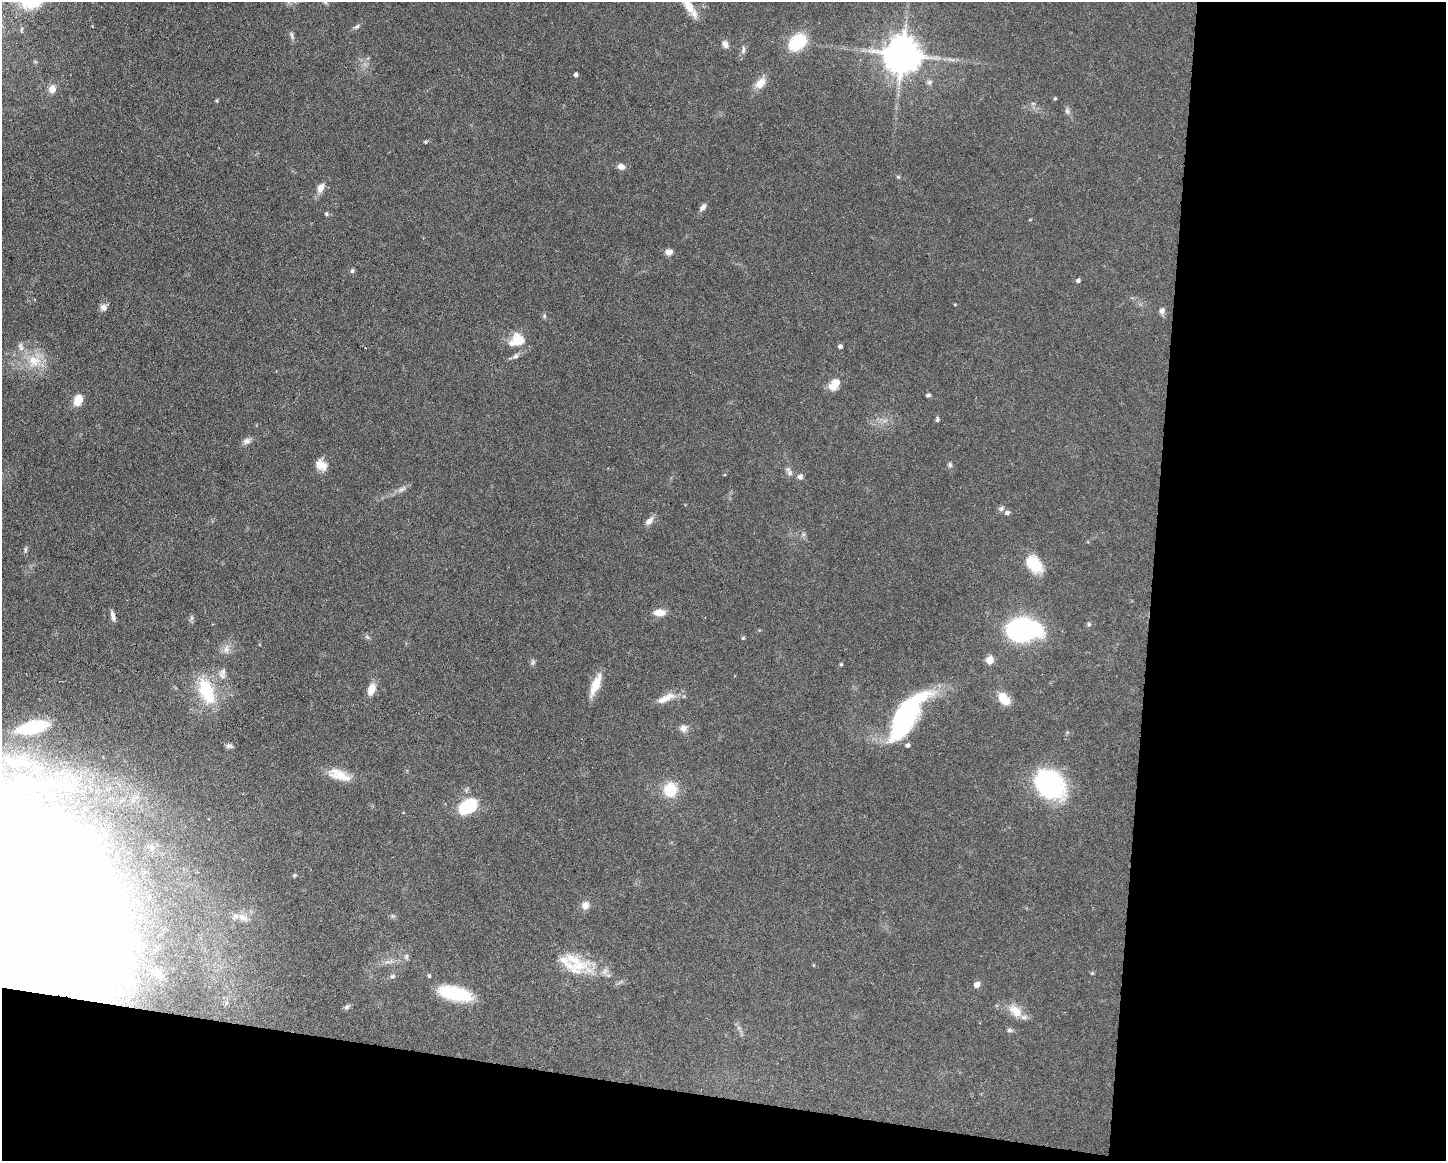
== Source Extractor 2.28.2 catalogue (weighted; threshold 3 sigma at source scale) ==
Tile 12 of 3 x 4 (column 3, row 4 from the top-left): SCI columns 3110-4553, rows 1-1159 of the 4662 x 4637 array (HDU 1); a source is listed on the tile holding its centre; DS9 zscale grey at full resolution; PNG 1448 x 1163 px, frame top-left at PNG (2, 2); no overlay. Shown black and unused: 26% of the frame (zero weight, under 3 of 6 exposures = <1% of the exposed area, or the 3 px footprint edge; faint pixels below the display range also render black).
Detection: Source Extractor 2.28.2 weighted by HDU 2 'WHT'; one run over the whole footprint, this tile lists its part. Background 0.0934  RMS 0.0049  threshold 0.0202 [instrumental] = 3 sigma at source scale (4.09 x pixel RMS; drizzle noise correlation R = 1.36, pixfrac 0.8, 0.05/0.05 arcsec/px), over >= 5 px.
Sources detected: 106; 1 too faint to see at this stretch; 9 inside a brighter object's white glare — not listed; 5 inside a brighter listed object's ellipse — not listed separately; the other 91 listed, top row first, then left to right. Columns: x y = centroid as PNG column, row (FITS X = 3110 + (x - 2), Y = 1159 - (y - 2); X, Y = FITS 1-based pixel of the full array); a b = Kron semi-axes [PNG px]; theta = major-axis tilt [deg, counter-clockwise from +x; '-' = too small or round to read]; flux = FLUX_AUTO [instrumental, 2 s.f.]
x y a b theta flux
689 6 24 10 -57 6.9
357 26 11 4 44 1.1
292 36 12 4 -74 1.2
797 42 17 12 45 23
725 44 9 6 -69 2.2
743 50 12 5 84 1.5
902 55 10 10 - 1200
576 75 4 4 - 1.3
760 83 16 10 45 4.9
52 89 9 8 - 3.5
1055 98 4 4 - 0.56
217 101 4 4 - 0.59
1067 111 9 5 -54 1.3
425 142 4 4 - 0.74
621 167 8 6 -24 2.7
898 177 6 4 -18 0.58
321 188 12 8 65 3.7
703 207 9 6 52 1.8
326 214 6 5 - 0.74
1030 220 5 3 - 0.36
669 252 8 7 - 2.3
352 271 6 5 - 0.95
1078 281 5 4 - 1.1
955 305 4 3 - 0.39
103 307 9 9 - 2.2
1162 311 8 6 76 1.8
544 316 6 4 -90 0.68
518 340 19 15 -47 8.7
840 346 5 4 - 1.4
21 347 13 7 -73 2.3
516 356 8 6 34 1.3
34 361 20 18 11 11
835 382 12 11 - 4.2
928 395 4 3 - 1.1
78 400 11 7 65 7.8
937 419 7 4 76 0.88
247 441 11 8 19 2.1
321 465 14 11 -32 5.1
950 465 7 5 -77 0.9
789 471 15 6 -62 2
800 477 7 6 - 1.6
402 489 12 5 26 1.8
1001 509 8 6 56 1.2
1007 513 6 5 - 1.4
649 521 13 7 44 2.6
26 549 10 4 85 0.94
1034 564 21 14 -50 13
659 612 15 8 2 4.3
113 616 13 5 -75 2
192 618 7 4 89 0.95
1089 624 6 5 - 0.76
1022 629 25 17 -1 86
367 637 7 4 -44 0.87
743 638 5 4 - 0.52
226 649 14 9 86 3.1
989 660 5 5 - 11
841 664 4 3 - 0.66
223 671 11 9 82 2.3
595 685 28 9 67 8
371 689 11 7 71 6.4
207 691 36 19 -68 22
664 699 20 9 22 5.1
1004 699 14 10 -52 8.2
902 717 60 17 50 67
33 727 27 11 12 23
684 728 9 9 - 2.5
907 745 5 5 - 1.2
229 746 10 5 -4 1.3
20 761 28 18 21 16
341 776 32 12 -14 8.6
1049 784 29 22 -44 71
71 786 31 14 -46 16
28 787 26 23 59 24
670 790 14 13 - 13
467 806 22 15 33 18
151 848 8 7 - 1.5
295 875 5 4 - 0.63
585 905 10 9 - 2.9
10 911 111 74 -87 1400
242 917 15 8 -26 3.4
406 957 8 6 75 1.1
578 966 37 21 -8 18
157 973 19 11 -33 6.6
1092 973 5 4 - 0.48
392 976 8 5 26 0.97
429 976 4 4 - 0.7
977 984 7 6 - 2.4
454 993 31 12 -12 27
346 1007 7 5 47 1
1015 1011 21 12 -39 7
1009 1030 8 5 -15 1
Overlapping masked pixels (flux is a lower limit): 1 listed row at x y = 10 911
Isophote crosses this tile's border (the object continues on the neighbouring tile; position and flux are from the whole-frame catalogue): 2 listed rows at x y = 689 6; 10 911